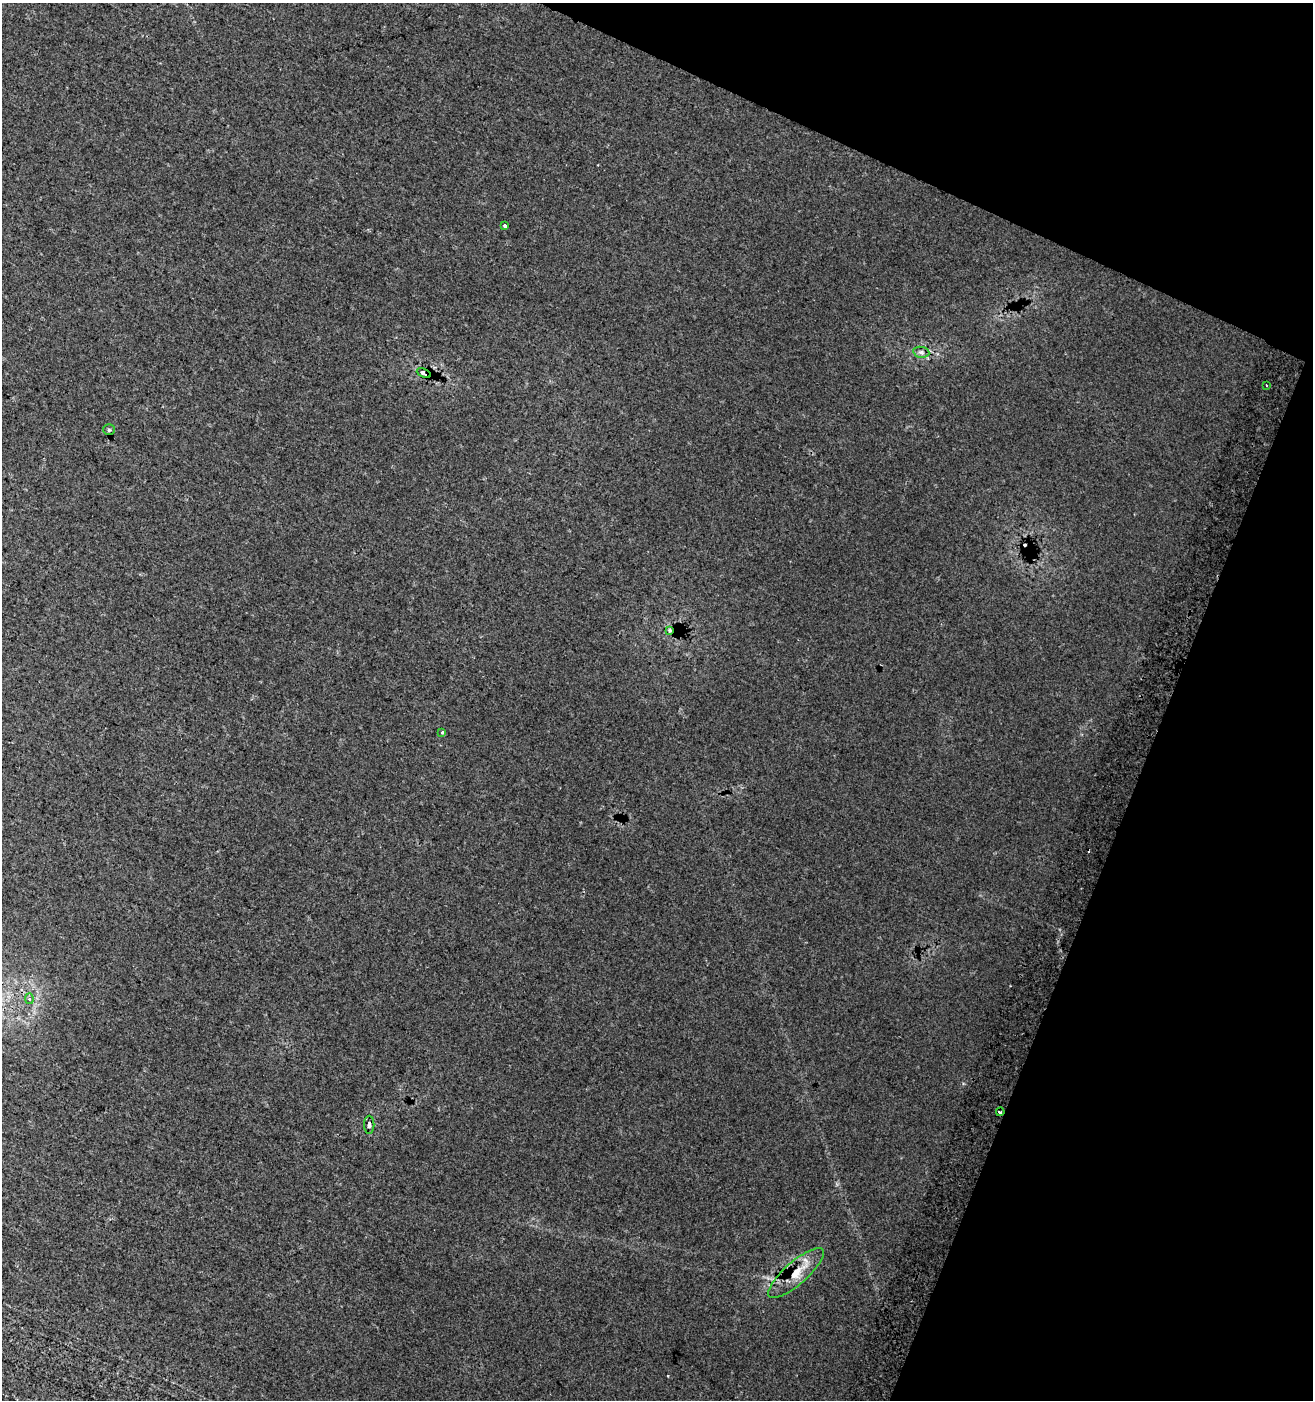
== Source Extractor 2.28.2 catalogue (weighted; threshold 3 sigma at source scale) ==
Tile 8 of 4 x 4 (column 4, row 2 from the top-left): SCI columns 4246-5556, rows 2816-4213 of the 5803 x 5636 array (HDU 1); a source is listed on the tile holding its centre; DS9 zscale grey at full resolution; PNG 1315 x 1402 px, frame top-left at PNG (2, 3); each listed source drawn as its Kron ellipse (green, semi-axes under 4 px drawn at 4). Shown black and unused: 20% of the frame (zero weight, under 2 of 3 exposures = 6% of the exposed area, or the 3 px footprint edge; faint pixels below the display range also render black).
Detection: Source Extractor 2.28.2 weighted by HDU 2 'WHT'; one run over the whole footprint, this tile lists its part. Background 0.0189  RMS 0.011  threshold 0.0481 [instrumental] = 3 sigma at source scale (4.5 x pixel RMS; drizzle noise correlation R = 1.50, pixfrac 1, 0.0396/0.0396 arcsec/px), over >= 5 px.
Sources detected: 14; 3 cosmic-ray / hot-pixel residue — neither listed nor drawn; the other 11 listed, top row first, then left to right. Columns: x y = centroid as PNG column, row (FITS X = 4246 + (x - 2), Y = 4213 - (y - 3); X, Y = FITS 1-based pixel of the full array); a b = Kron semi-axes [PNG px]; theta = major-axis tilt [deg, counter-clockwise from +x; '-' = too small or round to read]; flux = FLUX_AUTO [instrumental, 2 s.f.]
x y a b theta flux
505 226 4 3 - 5.3
921 352 8 5 -9 2.6
424 373 7 3 -24 2.4
1266 386 3 2 - 1.1
109 430 5 5 - 1.5
670 630 3 2 - 1.3
442 732 3 3 - 4.1
29 999 5 3 - 2.1
1000 1112 4 3 - 2.7
369 1125 9 5 88 2.6
796 1273 36 11 41 22
Overlapping masked pixels (flux is a lower limit): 4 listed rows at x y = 424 373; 1000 1112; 369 1125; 796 1273